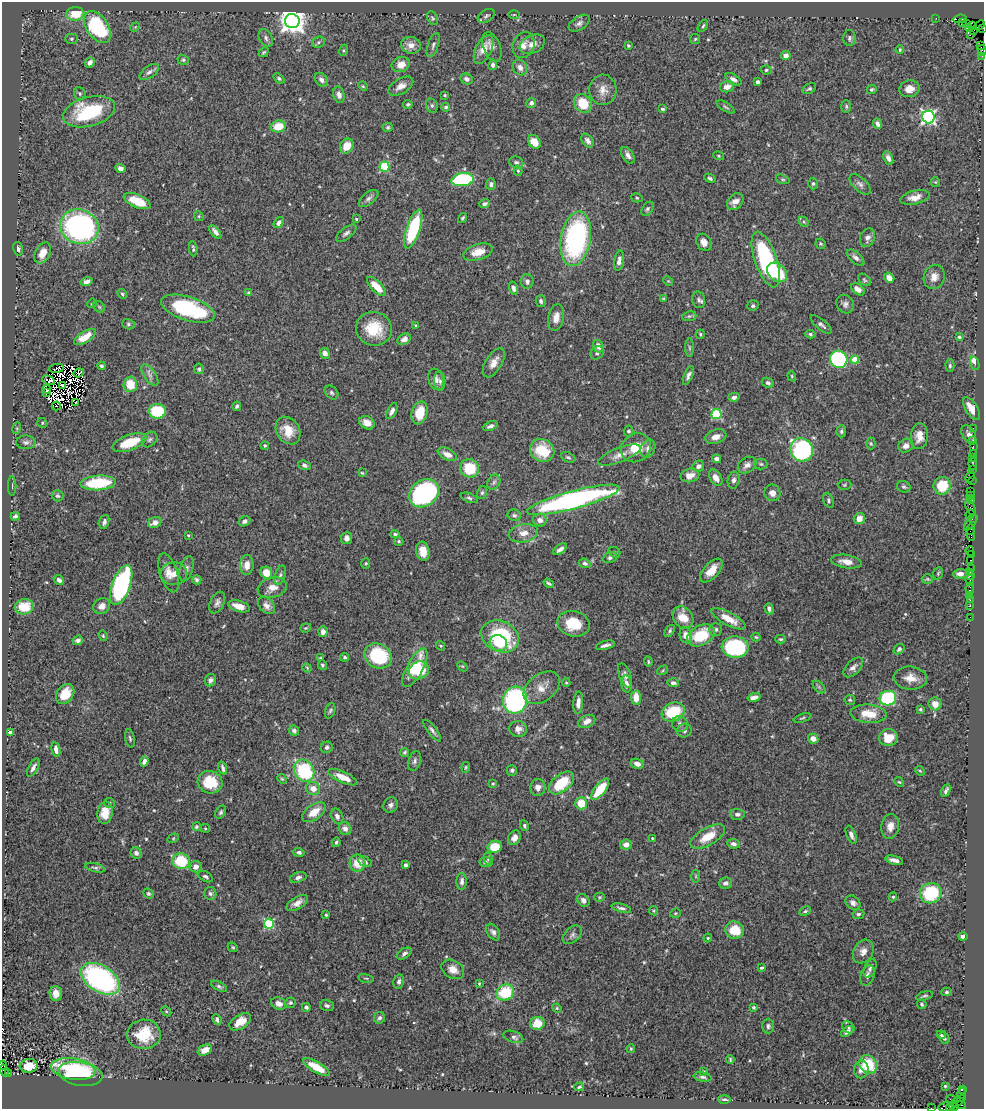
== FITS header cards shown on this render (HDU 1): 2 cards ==
NAXIS1  =                  982
NAXIS2  =                 1107

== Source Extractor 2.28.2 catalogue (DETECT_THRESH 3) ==
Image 982 x 1107 px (HDU 1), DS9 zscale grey, 1 PNG px = 1 image px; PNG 986 x 1111 px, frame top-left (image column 1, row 1107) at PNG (2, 2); each listed source drawn as its Kron ellipse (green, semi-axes under 4 px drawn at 4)
Background 1.01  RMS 0.043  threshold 0.129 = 3 sigma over >= 5 px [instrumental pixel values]
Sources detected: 554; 14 with non-positive FLUX_AUTO (blend fragments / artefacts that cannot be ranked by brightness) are neither listed nor drawn; of the other 540, the 500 brightest by FLUX_AUTO listed and drawn (40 fainter detections omitted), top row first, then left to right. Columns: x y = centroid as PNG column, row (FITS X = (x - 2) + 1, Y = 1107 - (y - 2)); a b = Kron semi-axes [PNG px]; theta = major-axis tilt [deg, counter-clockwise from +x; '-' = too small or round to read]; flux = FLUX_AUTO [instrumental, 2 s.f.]
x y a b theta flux
75 14 9 6 4 74
514 15 6 4 1 3.5
486 16 9 5 31 6.9
433 18 7 5 -64 4.8
936 18 2 2 - 9.5
960 19 7 3 7 270
292 21 7 7 - 3200
963 22 3 2 - 28
579 23 11 6 34 11
967 23 2 2 - 24
973 25 2 2 - 19
979 25 6 3 42 64
703 26 7 3 57 4.1
97 27 18 10 -55 240
135 27 5 4 - 3.3
969 28 4 3 - 74
983 28 2 2 - 8.3
973 30 4 3 - 73
971 34 4 3 - 40
266 38 9 6 -65 9.9
849 38 8 6 88 7.5
71 39 6 5 - 5.2
695 39 5 5 - 4
318 42 7 5 22 5.9
532 44 13 9 23 21
411 45 10 8 -13 23
433 45 12 5 70 9.2
524 45 13 10 66 24
628 45 4 3 - 3.6
981 45 3 2 - 56
492 47 15 8 -68 19
484 49 15 8 63 36
344 50 6 4 72 3.8
900 50 4 3 - 3.4
982 50 5 3 - 73
263 52 5 3 - 3.8
786 56 5 4 - 23
982 56 2 2 - 15
183 60 6 4 -16 4.4
90 62 5 4 - 12
401 65 9 7 22 24
493 65 5 4 - 7.7
520 67 8 7 - 14
766 70 5 4 - 4.7
149 72 11 5 36 11
279 78 6 4 -38 5.2
467 79 6 5 - 8.1
733 79 9 5 -31 10
321 80 8 5 -46 12
757 82 4 3 - 12
363 86 5 4 - 3.2
401 86 14 7 30 21
727 87 7 5 15 18
809 89 7 5 30 4.9
872 89 5 4 - 5.4
909 89 10 8 14 30
603 90 15 13 86 29
80 93 6 5 - 5
339 95 8 5 -75 13
445 95 3 2 - 3.1
531 103 5 5 - 9.2
583 103 10 8 -51 74
408 104 5 4 - 4.5
432 106 7 5 -74 6.9
846 106 6 5 - 5.1
446 107 4 4 - 5.1
726 107 10 3 -32 5.4
662 109 4 4 - 5.1
89 112 27 14 15 200
928 117 6 6 - 730
877 124 5 4 - 10
278 126 7 6 - 58
388 127 5 4 - 4.8
587 141 8 5 -50 11
534 142 7 5 -54 37
347 146 8 6 58 43
628 155 9 5 -57 12
718 156 5 4 - 3.1
888 158 7 4 -64 12
516 162 7 5 -22 6.7
384 167 5 5 - 180
120 168 5 4 - 10
518 171 5 4 - 4.1
710 178 6 4 -26 6.5
783 179 7 4 -19 4.6
462 180 11 6 8 310
935 182 5 4 - 3.1
491 184 6 5 - 10
813 184 6 4 88 4.9
860 184 13 6 -44 12
915 197 15 6 14 24
369 198 11 6 38 10
637 198 6 4 -16 4.3
137 201 14 6 -23 73
735 202 9 7 47 21
484 204 6 4 21 7.6
647 209 8 5 57 5.7
199 216 5 4 - 3.8
462 218 5 3 - 4.1
356 219 4 4 - 3.3
804 222 5 4 - 4.1
279 223 6 4 53 11
79 227 19 17 -22 690
413 229 20 6 72 220
215 232 8 4 -51 11
346 233 12 5 38 9.3
867 238 9 7 67 13
576 239 27 15 80 560
704 242 9 7 -56 21
820 244 5 4 - 4
18 249 7 4 -76 9.3
193 249 7 3 -85 5.8
478 252 15 8 16 37
43 253 11 7 60 34
856 258 11 5 -41 10
766 259 29 11 -71 350
619 261 10 5 81 15
777 272 11 8 -41 94
934 277 12 10 69 24
889 278 5 4 - 20
864 280 7 5 -42 5
527 281 7 6 - 11
668 281 5 4 - 3.3
87 282 6 4 13 10
377 286 12 5 -45 53
513 288 7 4 -74 9.7
858 289 8 5 -37 21
249 293 3 3 - 5.2
122 294 5 4 - 4.3
664 299 4 3 - 4
699 300 8 6 -77 9
541 301 6 5 - 7.1
92 303 5 4 - 3.5
845 304 9 8 - 11
753 306 6 5 - 5.8
99 307 6 5 - 4.6
188 309 28 12 -17 260
689 316 7 5 7 5
556 317 13 7 79 25
128 324 6 5 - 5.5
821 324 13 5 -39 10
416 325 4 3 - 3
374 329 18 16 -14 87
700 334 4 4 - 4
810 334 5 4 - 4.2
85 337 12 5 32 40
959 337 4 4 - 5.5
404 339 7 5 35 17
598 346 6 5 - 24
689 348 9 4 -89 5.6
325 353 5 5 - 16
597 353 7 6 - 7.2
839 359 9 8 - 300
855 360 4 4 - 56
494 363 16 8 59 27
975 363 7 3 -72 61
102 366 4 4 - 5.9
950 366 6 4 -89 5.7
57 368 7 3 6 3.5
199 369 5 5 - 6.1
79 373 5 2 - 4
150 375 12 6 -55 13
688 375 10 4 67 9.5
792 376 5 4 - 3.1
436 379 11 7 -72 14
49 380 7 4 -25 7.8
440 381 10 5 -87 8.7
768 383 6 4 -26 6.1
130 384 8 7 - 60
63 385 3 2 - 5.1
47 389 4 3 - 3.1
46 393 4 2 - 3.7
331 393 8 6 -46 6.3
734 397 5 4 - 11
75 403 2 2 - 6.8
56 406 4 2 - 9.2
237 406 4 3 - 5.6
971 408 13 6 -57 37
157 411 9 7 -4 130
392 411 9 4 63 13
420 413 12 8 75 57
716 414 5 5 - 180
42 423 5 4 - 4.2
367 423 8 6 -28 22
490 426 8 4 22 9
17 428 5 3 - 3
973 428 2 2 - 23
288 431 15 11 -57 47
629 431 5 5 - 6
841 431 6 5 - 5.8
969 434 10 6 -57 11
919 436 13 8 85 32
716 437 11 7 18 21
150 439 9 6 44 8.2
973 440 2 2 - 26
26 442 9 7 -3 10
129 443 18 7 20 90
871 443 6 4 -88 3.8
265 445 4 4 - 3.6
906 446 8 6 33 16
973 446 2 2 - 30
636 448 15 14 - 71
648 448 9 7 65 14
542 450 12 11 - 81
802 450 12 11 - 450
973 453 2 2 - 46
447 454 10 5 -26 19
619 455 22 7 21 26
568 457 8 5 -23 5.8
972 457 3 2 - 86
717 459 5 4 - 11
761 464 6 5 - 5
973 464 6 3 -85 170
304 465 6 4 -21 7.2
747 465 10 7 35 14
698 466 6 5 - 8.4
470 468 9 9 - 88
973 469 4 3 - 55
362 473 4 3 - 3.4
690 475 9 6 13 22
970 477 6 3 60 73
716 478 9 5 -59 21
734 480 8 6 78 11
972 480 3 2 - 21
494 482 8 6 62 8.6
98 483 17 7 4 160
844 485 7 5 1 3.9
12 486 9 2 90 3.6
942 486 9 8 - 96
904 487 7 5 -22 6
971 491 2 2 - 15
424 493 16 13 38 630
482 493 6 5 - 5.5
772 493 8 8 - 19
971 495 4 2 - 64
57 496 6 5 - 6
469 498 9 4 -20 6.9
573 500 48 9 15 910
829 500 8 5 -65 5.7
971 500 3 2 - 110
971 507 9 4 -66 210
970 514 5 3 - 170
514 515 7 5 -23 6.7
15 516 5 4 - 7
859 518 6 5 - 24
972 518 4 3 - 170
540 520 7 6 - 15
244 521 6 5 - 8.3
104 522 7 5 73 9.9
155 523 7 5 25 16
971 523 9 3 51 160
970 530 5 3 - 140
523 533 15 9 10 26
395 534 4 3 - 4.5
971 534 6 2 89 130
188 535 3 3 - 3
346 538 6 5 - 15
399 541 5 4 - 4.2
560 549 8 3 37 12
423 551 9 6 -80 31
970 551 5 4 - 140
615 552 6 5 - 4.4
971 554 3 2 - 79
610 557 7 5 25 7.5
971 560 3 2 - 36
846 561 15 6 -9 28
366 563 5 4 - 4
585 563 6 4 -20 7.5
247 565 10 6 87 26
971 568 2 2 - 100
186 569 13 6 74 12
711 570 14 7 48 35
970 572 2 2 - 15
169 573 20 8 -73 27
266 573 6 5 - 47
938 573 6 4 69 4
174 574 13 11 -1 40
960 574 7 5 1 15
280 575 10 5 71 7.8
970 576 3 2 - 47
927 579 5 5 - 3.8
59 580 5 4 - 9.5
197 580 4 4 - 7.4
970 580 6 3 -81 130
549 583 5 3 - 5.3
121 585 21 9 70 470
272 588 15 10 16 29
970 588 6 3 82 37
970 595 3 3 - 82
970 600 2 2 - 17
217 603 11 7 65 11
102 606 8 7 - 19
239 606 11 5 -17 33
267 606 10 6 -44 15
970 606 3 3 - 72
24 607 9 7 10 61
769 609 6 4 -71 8.6
683 617 12 9 -55 46
970 617 2 2 - 8.1
728 619 19 6 -28 47
573 624 16 12 -14 87
306 628 6 4 20 3.8
716 629 6 6 - 8.8
670 631 6 4 55 5.5
323 632 5 4 - 14
686 635 8 6 -75 23
701 635 15 10 29 110
103 636 5 4 - 3.4
500 636 19 15 -26 240
756 637 4 4 - 3.4
781 639 5 4 - 4.3
78 640 5 4 - 9.6
498 643 9 7 -25 41
605 645 9 3 14 11
440 646 5 4 - 3.3
735 647 13 10 -3 260
899 649 6 4 41 5.6
378 656 14 12 -28 210
345 657 4 3 - 5
321 658 4 3 - 3.2
648 662 5 3 - 3.3
322 665 5 4 - 4.8
462 666 6 4 -41 3.7
853 667 12 7 45 14
307 668 4 4 - 3
415 668 21 8 61 110
419 670 10 8 29 79
663 670 6 3 32 3.2
625 675 13 5 -68 12
910 678 17 11 -6 36
210 680 6 5 - 9
566 683 4 3 - 3.3
673 683 6 4 -2 7.7
626 684 8 5 -85 14
819 687 7 4 -46 4.9
542 688 20 13 37 37
65 694 11 8 53 50
754 697 7 4 13 13
636 698 7 5 -84 44
888 698 8 7 - 310
515 700 13 12 - 550
850 700 5 5 - 4
578 703 11 5 86 18
935 704 6 6 - 30
920 709 4 4 - 5.2
330 711 8 5 69 5.6
673 712 12 9 21 120
868 714 18 9 -4 61
802 718 9 3 19 3.8
587 721 9 6 26 19
680 724 8 7 - 11
518 729 9 8 - 18
432 730 13 4 -53 9.3
294 731 5 5 - 8.2
684 731 7 6 - 9.4
10 732 4 3 - 14
130 738 9 4 -80 5.6
888 738 9 8 - 59
813 739 5 4 - 19
327 747 6 5 - 7.7
56 750 7 4 -78 16
405 752 4 4 - 3.8
144 761 5 4 - 13
415 761 10 6 72 8.5
637 764 7 5 -16 15
466 767 5 3 - 3.3
33 768 10 4 62 11
223 768 7 3 -73 7.4
512 770 5 5 - 6.6
304 771 11 9 -54 220
920 771 5 4 - 3.2
343 777 16 5 -24 41
282 779 5 4 - 3.5
210 782 12 11 - 80
899 782 5 4 - 3.5
561 783 14 8 39 120
493 784 4 3 - 3.1
538 787 8 7 - 20
313 788 7 6 - 25
600 789 13 5 52 91
946 791 7 3 64 6.9
109 803 5 5 - 5.6
581 803 6 6 - 57
391 805 8 7 - 11
221 812 7 4 59 6
314 812 14 7 36 41
105 813 11 7 82 42
737 814 7 5 -5 9.1
337 816 8 6 -64 13
524 826 5 4 - 6.1
890 826 12 8 80 23
196 827 4 4 - 4.6
205 828 5 4 - 3.1
345 828 6 6 - 16
851 835 9 4 -67 12
708 837 19 8 30 54
173 838 6 4 31 3.3
514 838 7 6 - 15
652 838 3 3 - 2.9
336 842 4 4 - 4.4
733 844 6 5 - 10
626 845 6 5 - 17
495 847 7 6 - 62
299 852 5 4 - 7.6
136 853 6 5 - 9.9
488 859 7 4 -76 4.8
894 860 9 4 -15 15
181 861 9 8 - 110
365 862 7 4 -30 6.6
485 862 6 4 26 6.4
358 863 8 8 - 49
405 865 4 3 - 9
196 867 6 6 - 17
95 868 10 4 -14 6.1
696 876 6 4 -90 4.2
205 877 8 5 -28 6.4
298 877 8 5 16 8.9
462 881 8 5 89 11
726 883 6 5 - 13
148 893 5 4 - 4.9
931 893 11 10 - 180
210 894 6 6 - 7.2
600 897 5 4 - 3.6
893 897 4 4 - 4.6
583 900 7 5 -49 11
297 903 12 6 32 18
853 903 8 6 -39 11
621 908 10 3 -15 8.6
653 911 5 3 - 3.1
805 911 6 3 25 4.6
675 913 5 4 - 3.5
858 914 6 4 7 5.8
326 915 4 3 - 4.1
269 924 5 5 - 240
735 930 9 8 - 69
493 932 9 6 -56 11
572 935 11 7 43 10
963 936 4 4 - 8.9
708 938 4 4 - 3
233 947 5 4 - 3.6
863 951 12 9 60 21
404 954 8 5 34 8.3
761 968 4 3 - 5.3
870 968 10 5 64 9.2
453 969 12 9 -30 29
867 975 10 7 72 13
366 978 8 3 -12 3.5
100 979 21 13 -33 570
399 981 7 5 77 8.5
479 984 3 2 - 3.3
219 986 9 4 -28 6.2
505 992 9 7 28 130
946 992 5 4 - 4.5
56 993 7 6 - 25
924 996 8 4 16 6
279 1003 8 6 -21 18
290 1003 5 5 - 5.4
922 1004 5 4 - 5.3
327 1005 7 5 -17 7.9
306 1007 4 4 - 8.7
754 1007 4 3 - 4.2
557 1008 5 4 - 3.6
166 1011 6 4 -44 3.9
379 1018 6 5 - 6.8
217 1020 5 3 - 7.5
240 1022 12 7 32 38
537 1023 7 6 - 49
768 1026 7 6 - 7.3
848 1027 7 5 -41 6.7
847 1032 7 4 38 11
144 1034 17 15 6 81
941 1035 4 4 - 4.4
513 1037 10 5 -18 8.6
944 1038 6 4 -61 5.7
631 1049 4 3 - 3.2
205 1050 7 5 25 23
730 1059 4 3 - 3.5
868 1064 9 8 - 110
2 1065 4 2 - 150
29 1066 9 7 6 55
316 1067 15 5 -30 42
73 1069 22 10 -8 160
861 1069 9 7 80 16
4 1071 6 3 -63 200
704 1071 4 3 - 3.6
9 1073 2 2 - 62
80 1074 22 11 -10 270
702 1077 9 4 -10 7
945 1086 3 3 - 3
579 1087 5 3 - 4.1
962 1089 3 2 - 160
961 1093 6 3 74 45
724 1099 6 3 -2 4.9
952 1100 6 2 -19 34
958 1101 8 3 38 110
961 1105 5 3 - 49
953 1106 5 4 - 110
945 1107 7 4 7 260
950 1107 4 3 - 140
931 1108 2 2 - 17
At the frame edge (FLAGS 8, measured only in part): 8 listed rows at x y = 983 28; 982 50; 982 56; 2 1065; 4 1071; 945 1107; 950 1107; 931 1108
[40 fainter detections neither listed nor drawn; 14 non-positive-flux detections neither listed nor drawn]